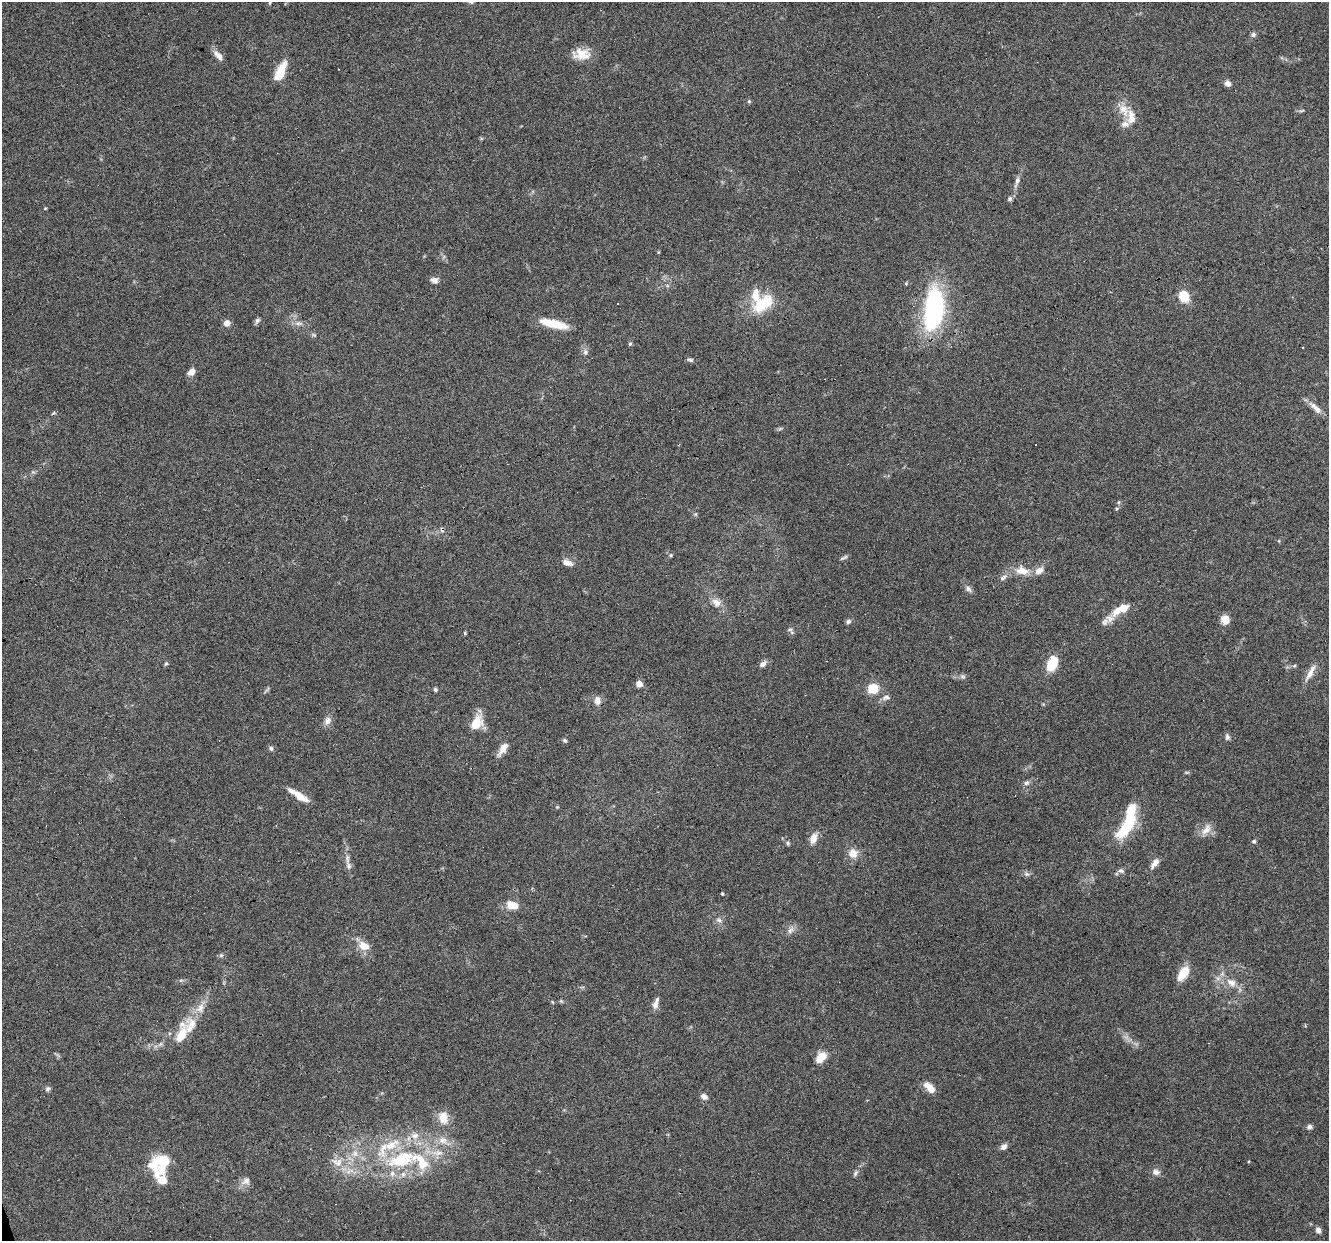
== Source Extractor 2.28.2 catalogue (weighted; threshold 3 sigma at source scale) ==
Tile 7 of 4 x 4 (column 3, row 2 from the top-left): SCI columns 2654-3980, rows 2588-3826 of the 5306 x 5122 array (HDU 1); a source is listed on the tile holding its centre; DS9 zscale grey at full resolution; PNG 1331 x 1243 px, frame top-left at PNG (2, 2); no overlay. Shown black and unused: <1% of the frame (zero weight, under 3 of 6 exposures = <1% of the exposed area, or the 3 px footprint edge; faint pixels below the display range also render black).
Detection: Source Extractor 2.28.2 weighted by HDU 2 'WHT'; one run over the whole footprint, this tile lists its part. Background 0.0592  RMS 0.004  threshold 0.0164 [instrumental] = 3 sigma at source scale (4.09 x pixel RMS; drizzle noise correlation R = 1.36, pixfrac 0.8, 0.0396/0.0396 arcsec/px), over >= 5 px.
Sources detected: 127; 3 too faint to see at this stretch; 2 inside a brighter object's white glare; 2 cosmic-ray / hot-pixel residue — not listed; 18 inside a brighter listed object's ellipse — not listed separately; the other 102 listed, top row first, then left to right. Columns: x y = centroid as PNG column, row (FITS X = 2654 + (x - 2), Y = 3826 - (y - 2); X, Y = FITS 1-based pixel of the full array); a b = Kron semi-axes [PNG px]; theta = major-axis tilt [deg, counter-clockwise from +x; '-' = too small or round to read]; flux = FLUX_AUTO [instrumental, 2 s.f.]
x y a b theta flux
270 3 5 3 - 0.31
1253 34 7 6 - 0.89
582 54 20 13 -1 6.3
218 56 14 8 -44 2.4
280 71 24 9 63 7.7
1228 83 7 6 - 1.8
749 101 5 5 - 0.5
1124 110 20 12 -61 5.4
1302 111 9 3 21 0.5
1017 181 16 6 72 2
1010 199 6 6 - 0.89
434 280 9 7 -1 1.7
1184 296 8 6 -61 14
763 303 32 18 37 14
934 309 44 18 84 59
257 321 7 6 - 0.98
227 323 8 7 - 2.1
299 323 10 6 3 1.5
553 324 31 8 -13 9.9
630 344 6 4 66 0.52
585 352 8 7 - 1.2
690 360 9 5 -12 0.77
191 372 10 7 43 2.4
1315 408 21 7 -44 3.2
780 429 7 4 20 0.57
1035 445 3 2 - 0.45
1118 502 6 4 88 0.49
1116 509 6 3 71 0.47
695 514 6 5 - 0.56
671 555 6 4 -90 0.47
844 558 11 4 27 0.77
567 563 13 7 -15 2.5
1022 571 18 11 -16 5.3
1003 578 12 6 31 1.5
968 589 8 7 - 1.3
716 603 14 10 -45 3.2
1117 611 15 9 42 4.1
1225 620 11 9 -71 3.3
848 621 6 5 - 0.98
790 629 7 5 -31 0.82
465 633 4 4 - 0.44
1052 663 15 9 68 10
166 664 6 5 - 0.57
763 664 9 6 40 1.7
1294 666 6 4 19 0.49
1310 673 26 7 61 3.5
962 676 7 7 - 0.96
639 684 6 6 - 2.7
873 688 6 6 - 23
435 689 5 5 - 0.67
886 697 11 7 13 1.5
597 700 10 7 -85 2.7
327 721 12 9 55 2.2
476 723 16 10 57 8.8
1227 737 8 6 -86 1
565 740 5 5 - 0.68
271 748 6 6 - 0.91
503 749 20 8 57 3.2
1026 783 8 6 12 1.2
298 795 25 7 -33 6
557 807 4 4 - 0.35
1125 828 26 12 50 16
1206 830 18 9 55 3.3
813 838 13 8 69 3.4
1254 841 5 5 - 0.69
788 843 6 5 - 0.64
853 853 12 10 -65 4
347 859 19 6 -83 2.3
1155 863 16 7 55 2.3
1121 871 9 6 -26 0.95
1026 874 8 6 -20 0.99
722 894 3 3 - 1.8
512 905 15 11 -17 4.6
719 920 9 5 -25 1.1
790 930 11 6 52 1.7
364 946 13 9 -26 5
221 955 6 5 - 0.68
1183 973 14 7 55 9.6
181 980 6 4 18 0.59
1231 982 16 10 -30 4.2
561 1001 6 4 -44 0.48
552 1002 5 3 - 0.32
656 1003 15 6 73 2.3
181 1035 40 13 64 9.5
821 1057 12 7 50 6.1
47 1089 6 5 - 0.93
931 1089 9 7 -71 3.9
704 1097 10 7 -35 1.5
443 1118 16 12 -68 5.2
1309 1127 7 6 - 1.1
415 1136 11 9 -15 3
443 1140 14 11 -11 4
1004 1147 8 6 32 1.7
355 1154 10 8 74 2.5
401 1159 40 20 18 29
162 1161 24 11 24 16
337 1162 19 11 -16 5.2
1156 1172 10 7 -17 1.6
855 1173 10 5 61 1
162 1180 21 10 -39 5.1
246 1181 13 10 41 2.3
1318 1230 7 6 - 1.4
Overlapping masked pixels (flux is a lower limit): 2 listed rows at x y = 934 309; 181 1035